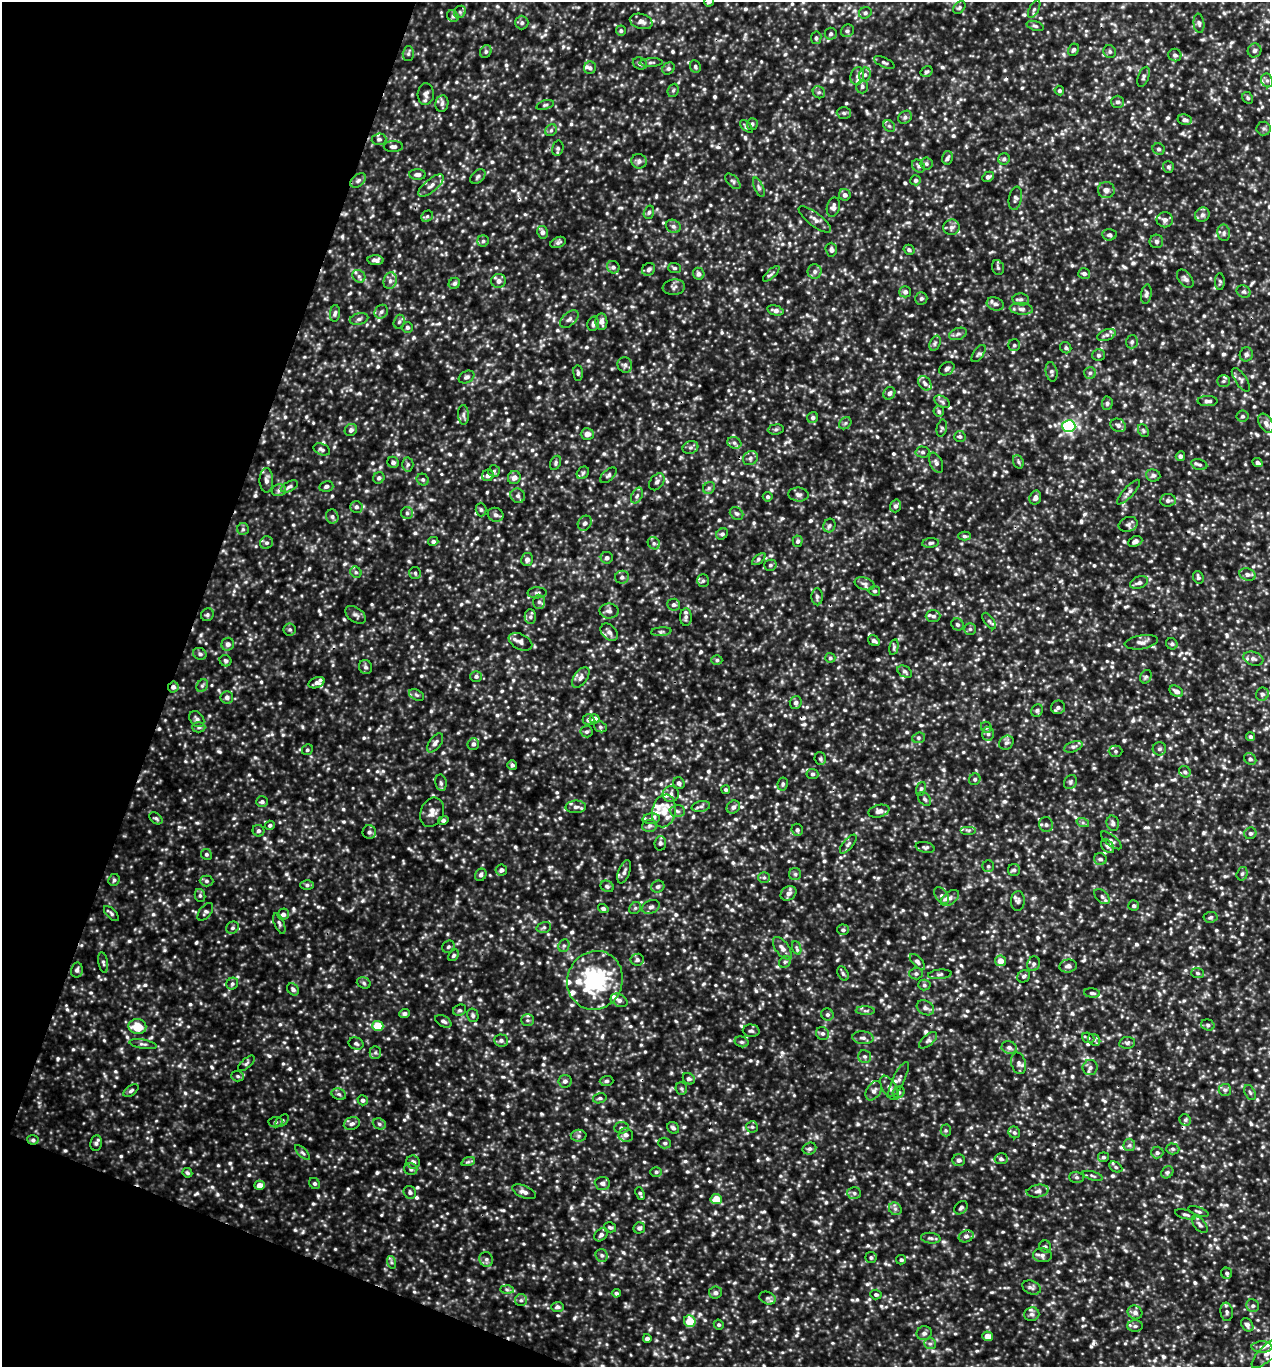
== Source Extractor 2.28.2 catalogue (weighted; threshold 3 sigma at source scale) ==
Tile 9 of 4 x 4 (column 1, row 3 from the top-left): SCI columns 137-1404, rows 1370-2734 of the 5501 x 5492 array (HDU 1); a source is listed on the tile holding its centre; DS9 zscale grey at full resolution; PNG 1272 x 1369 px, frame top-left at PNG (2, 2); each listed source drawn as its Kron ellipse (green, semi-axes under 4 px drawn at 4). Shown black and unused: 18% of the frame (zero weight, under 3 of 5 exposures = <1% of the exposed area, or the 3 px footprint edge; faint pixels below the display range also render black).
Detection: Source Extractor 2.28.2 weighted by HDU 2 'WHT'; one run over the whole footprint, this tile lists its part. Background 0.215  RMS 0.046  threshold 0.207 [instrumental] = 3 sigma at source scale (4.5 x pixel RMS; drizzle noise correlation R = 1.50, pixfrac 1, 0.05/0.05 arcsec/px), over >= 5 px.
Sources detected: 1372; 1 cosmic-ray / hot-pixel residue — neither listed nor drawn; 34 inside a brighter listed object's ellipse — not listed separately; of the other 1337, all 500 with FLUX_AUTO >= 9.05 (the completeness limit of this list) listed and drawn (837 fainter detections not listed), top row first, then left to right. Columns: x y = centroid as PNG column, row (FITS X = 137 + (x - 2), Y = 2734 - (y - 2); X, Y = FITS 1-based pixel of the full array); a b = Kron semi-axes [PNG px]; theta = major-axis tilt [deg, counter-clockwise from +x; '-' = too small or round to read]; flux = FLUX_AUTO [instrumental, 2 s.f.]
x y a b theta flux
709 2 5 5 - 9.7
959 7 7 5 49 9.7
1034 9 10 5 63 11
460 12 6 5 - 10
865 13 6 5 - 12
453 16 6 5 - 10
641 21 11 7 -16 25
522 23 7 6 - 13
1199 23 10 5 -84 12
1035 26 9 4 -18 10
621 31 5 5 - 9.5
847 31 7 6 - 11
831 34 6 6 - 11
816 38 6 5 - 11
1073 50 6 5 - 13
1254 50 7 6 - 15
486 51 6 5 - 11
1110 52 6 6 - 11
408 54 7 5 88 10
1175 55 6 6 - 14
651 62 11 4 3 10
884 62 11 4 -25 11
640 63 7 5 -25 15
695 66 6 5 - 9.1
590 68 6 6 - 13
668 68 7 5 42 11
927 72 6 5 - 9.7
865 75 7 5 69 14
857 76 9 6 75 20
1144 77 10 5 70 12
1267 80 7 5 -67 13
862 87 6 6 - 11
673 90 7 5 67 9.1
1059 91 5 4 - 10
819 92 6 5 - 9.6
426 94 11 8 87 20
1248 98 6 5 - 9.9
1117 102 6 6 - 12
442 103 8 6 81 17
545 105 9 4 18 9.3
844 113 7 5 -2 9.9
905 117 7 6 - 13
1185 120 7 5 -12 16
752 124 6 5 - 9.7
746 126 8 4 -47 9.8
889 126 6 5 - 9.4
1264 128 7 7 - 11
551 130 6 5 - 9.8
379 139 7 5 7 11
393 147 9 5 -1 15
558 148 8 5 77 11
1159 149 6 5 - 11
948 158 7 5 76 12
1004 159 5 5 - 9.2
639 161 8 7 - 17
926 164 6 6 - 9.7
918 166 7 5 -45 11
1168 167 6 5 - 9.8
418 174 8 5 -1 18
478 176 9 6 42 12
988 177 6 4 29 14
358 180 9 6 38 14
916 180 5 5 - 11
733 181 9 5 -45 12
431 185 15 6 39 27
759 187 10 4 -67 12
1106 190 8 8 - 23
845 195 6 5 - 17
1015 198 12 6 79 14
833 207 10 6 75 20
649 212 7 5 74 9.3
1202 215 7 6 - 18
427 216 6 5 - 9.1
815 219 20 6 -38 28
1165 220 8 7 - 20
673 226 8 6 -26 16
951 227 8 7 - 17
542 232 6 5 - 17
1224 233 8 6 -82 15
1109 235 7 5 -4 11
483 241 6 5 - 9.6
1156 241 7 6 - 15
558 242 8 5 22 12
831 250 7 6 - 15
909 250 5 4 - 9.9
376 260 8 5 -3 17
613 267 6 6 - 14
675 268 6 5 - 9.5
998 268 8 5 -73 9.9
649 269 7 6 - 13
815 272 7 7 - 16
699 274 6 5 - 17
771 274 10 3 43 10
1084 274 6 5 - 13
359 276 7 5 -44 13
1185 279 10 6 -51 17
390 281 8 6 76 18
499 281 7 7 - 24
1220 282 8 4 90 9.1
454 283 6 5 - 11
674 287 11 7 8 17
1244 291 7 6 - 11
905 292 5 5 - 17
1146 294 9 5 80 13
921 298 6 6 - 10
1021 299 8 6 -3 14
995 304 9 6 -19 15
1021 309 12 6 -5 19
775 310 8 5 -16 20
381 312 7 6 - 13
335 313 8 5 82 12
359 319 9 5 15 13
569 319 11 6 42 17
399 322 7 5 72 10
601 322 8 6 -87 26
593 324 7 5 74 16
407 327 5 5 - 10
958 334 9 5 21 14
1106 335 9 5 22 16
1132 342 7 6 - 11
935 343 8 5 66 11
1014 345 6 6 - 9.6
1066 348 6 5 - 9.9
979 353 10 5 54 12
1246 354 7 6 - 15
1099 355 6 6 - 9.3
625 365 8 7 - 15
947 369 8 6 35 14
1051 372 10 5 -79 12
578 373 7 5 -84 11
1090 373 6 6 - 10
467 377 8 6 27 14
1241 380 14 5 -56 17
1223 381 6 5 - 11
925 383 8 6 -51 16
889 393 6 5 - 16
1207 401 10 5 0 17
942 402 8 5 -31 12
1107 403 7 5 86 11
939 411 5 5 - 9.4
463 415 10 5 -86 13
1243 416 6 5 - 11
813 418 6 5 - 13
845 423 7 5 46 10
1266 423 10 6 -59 19
1118 425 8 6 -29 17
1069 426 6 6 - 860
942 428 8 5 78 9.2
776 429 8 5 7 10
351 430 6 5 - 15
1143 431 7 5 -60 9.4
587 434 6 6 - 30
960 436 5 5 - 10
734 443 7 5 -22 13
690 447 8 6 17 13
322 449 9 5 -24 12
922 452 7 5 -1 11
1180 456 5 4 - 12
750 458 8 6 38 15
393 462 6 5 - 15
1018 462 7 5 -69 9.4
556 463 7 5 65 9.3
936 463 11 6 -66 15
1257 463 5 4 - 13
408 464 7 5 87 11
1199 465 8 5 -12 13
494 471 6 6 - 9.3
583 473 7 5 46 9.1
488 475 6 5 - 24
608 475 10 5 42 11
1153 475 7 6 - 12
514 477 6 6 - 25
379 478 6 5 - 13
266 480 12 7 -90 22
423 480 6 5 - 10
657 482 9 6 52 15
289 486 9 5 27 12
326 486 7 5 14 13
709 488 6 5 - 10
279 490 7 6 - 14
1129 492 16 5 47 21
798 494 10 7 -7 17
518 496 7 6 - 14
637 496 8 5 63 12
768 497 5 4 - 10
1035 498 7 5 72 19
1168 500 7 6 - 15
896 506 6 5 - 14
356 507 6 6 - 13
481 510 7 5 -87 11
407 513 6 6 - 11
737 513 7 5 -41 12
496 515 8 6 -24 15
332 516 7 6 - 13
585 523 8 6 53 17
1128 524 10 7 20 16
829 526 7 6 - 12
243 529 6 6 - 9.9
722 534 6 5 - 11
965 536 6 4 -2 9.7
433 541 5 4 - 11
798 541 5 5 - 12
1135 541 7 5 22 17
266 543 7 6 - 13
654 543 6 5 - 12
930 543 8 4 6 12
607 558 6 6 - 14
759 559 8 4 37 9.9
527 560 6 6 - 20
770 565 6 5 - 10
356 572 6 5 - 9.2
415 573 6 6 - 9.3
1248 574 8 6 -19 18
622 577 7 6 - 14
1198 577 6 5 - 10
703 581 6 5 - 10
1139 583 9 6 21 17
865 584 10 6 -16 18
875 591 5 5 - 9.1
537 593 9 5 1 13
817 597 8 5 -88 14
539 602 7 6 - 15
674 605 6 6 - 15
609 611 9 7 -2 19
207 615 7 6 - 10
356 615 11 7 -35 17
933 616 7 6 - 14
530 617 7 5 -90 12
686 617 9 6 90 14
989 621 9 4 -55 10
957 624 6 5 - 9.7
290 629 6 6 - 10
970 629 6 6 - 9.4
609 632 10 7 -44 22
661 632 10 4 5 10
874 641 6 5 - 13
520 642 12 7 -27 21
1141 642 17 7 9 24
228 644 6 6 - 19
1172 644 6 5 - 10
894 647 8 4 77 9.2
200 654 7 5 -25 12
830 658 5 5 - 9.1
1253 659 10 6 -17 17
717 660 5 4 - 9.2
225 661 6 5 - 10
366 667 7 6 - 14
905 672 8 5 -30 12
476 676 6 5 - 12
581 677 12 6 53 24
1146 677 7 5 65 10
316 683 8 5 21 17
202 686 7 5 54 10
173 687 6 5 - 17
1176 691 7 5 -32 22
1262 694 6 6 - 14
416 695 8 5 -27 9.9
227 697 6 6 - 14
796 702 6 6 - 18
1058 707 7 7 - 13
1037 711 6 5 - 9.4
197 719 9 6 -52 16
595 719 5 4 - 35
588 720 6 5 - 15
199 727 7 5 -1 10
600 727 6 5 - 9
986 727 6 5 - 9.6
586 732 6 5 - 11
988 734 7 6 - 13
1250 737 4 4 - 9.4
919 738 6 5 - 9.5
435 743 11 5 54 19
1006 743 8 6 40 14
473 744 6 6 - 16
1073 747 10 5 20 14
1159 749 7 6 - 12
307 750 6 5 - 9.2
1115 751 7 5 -1 10
820 759 6 5 - 9.1
1250 759 6 5 - 12
512 765 5 5 - 11
1185 772 6 5 - 11
812 774 6 5 - 11
975 779 6 5 - 9.5
1070 782 7 6 - 11
441 783 8 5 -80 12
679 783 6 5 - 14
783 784 6 5 - 9.7
921 789 7 4 75 9.1
726 790 4 4 - 9.1
671 794 8 8 - 18
925 799 8 5 -52 11
262 802 6 5 - 13
701 806 9 5 10 14
576 807 10 6 1 19
733 807 7 6 - 15
664 811 16 11 78 68
677 811 8 6 -2 13
879 811 10 6 14 25
432 812 15 11 68 38
156 818 7 5 -38 9.4
651 819 8 5 6 12
443 820 5 4 - 10
1083 823 6 4 -19 9.8
1113 823 8 6 -77 14
270 825 5 4 - 10
1046 825 7 6 - 15
649 826 7 6 - 13
797 830 6 5 - 13
969 830 8 4 0 9.8
258 831 6 5 - 13
369 832 7 6 - 17
1250 833 6 5 - 12
1111 840 12 5 -39 15
660 843 7 6 - 12
848 844 11 5 50 13
1108 846 8 5 -51 14
925 847 10 5 -13 11
206 854 6 5 - 10
1100 859 6 6 - 13
988 866 6 6 - 9.8
501 870 6 5 - 16
1014 870 6 6 - 11
624 872 12 5 71 18
795 874 6 6 - 9.5
1242 874 7 5 73 10
481 875 6 5 - 12
764 877 6 5 - 9.3
114 880 6 5 - 9.4
206 881 7 5 -2 11
307 885 6 5 - 12
607 886 7 5 -26 10
658 887 7 5 26 12
788 893 8 7 - 22
200 895 6 5 - 10
942 895 9 6 -54 14
1102 897 9 6 -44 14
950 898 10 6 36 19
1018 901 10 6 86 12
1134 906 5 5 - 10
651 907 9 6 21 17
603 908 5 4 - 11
635 908 6 5 - 9.5
205 912 10 6 52 12
111 914 9 4 -46 10
283 914 6 5 - 17
1210 917 7 5 5 9.9
279 924 11 5 -68 12
544 927 7 5 18 10
232 928 6 6 - 12
843 930 6 5 - 11
564 946 6 5 - 9.5
448 947 6 5 - 9.9
782 948 13 6 -54 28
797 948 7 4 -71 9.3
453 955 6 4 52 9.4
637 960 6 6 - 12
1001 961 5 5 - 44
103 962 10 4 -79 12
785 962 6 5 - 9.2
917 962 10 5 -46 13
1033 964 7 6 - 13
1068 966 9 6 7 19
77 970 7 6 - 14
1198 973 6 5 - 9
843 974 7 5 -63 9.4
916 974 6 6 - 12
940 974 12 4 5 12
1024 976 7 5 42 10
595 980 30 27 68 500
364 983 7 5 -19 10
232 984 6 5 - 10
924 985 6 5 - 9.7
293 989 6 5 - 15
1092 993 8 4 -5 11
619 1000 9 6 -27 16
925 1008 9 7 -30 18
460 1010 7 5 26 10
865 1011 9 4 -2 9.9
404 1013 5 4 - 13
827 1014 6 6 - 12
473 1015 7 5 -76 11
527 1020 6 5 - 10
443 1021 9 5 -31 15
1208 1025 7 5 -17 11
378 1026 5 5 - 140
137 1027 9 7 -10 97
751 1031 8 6 -5 13
822 1033 7 6 - 14
863 1038 11 6 -4 18
1088 1038 6 5 - 9.2
501 1040 7 6 - 14
928 1040 11 5 40 14
1094 1040 6 5 - 11
742 1042 7 5 -15 10
356 1043 7 6 - 13
1127 1043 8 6 9 11
143 1044 14 4 -10 14
1009 1047 7 6 - 17
375 1053 6 5 - 9.6
865 1056 6 6 - 12
246 1063 10 5 41 11
1019 1063 11 7 -74 19
1090 1067 7 7 - 17
238 1076 6 5 - 10
689 1079 6 5 - 11
899 1079 19 6 64 26
565 1081 6 6 - 16
606 1081 7 5 1 9.8
890 1088 14 7 -58 26
681 1089 6 5 - 9.3
1225 1090 6 6 - 13
131 1091 8 5 34 11
874 1091 10 7 56 20
899 1092 6 5 - 11
1250 1092 8 5 -62 10
339 1094 7 5 -21 11
600 1098 7 5 14 9.4
363 1100 5 5 - 13
1185 1120 6 5 - 9.5
282 1121 8 5 41 10
275 1122 7 5 4 9.6
352 1124 8 6 17 15
379 1124 7 5 -23 11
752 1127 6 5 - 9.1
621 1128 7 5 4 11
673 1128 6 5 - 13
946 1130 6 5 - 9.2
1014 1132 6 5 - 10
626 1135 7 7 - 17
579 1136 8 6 0 13
33 1140 5 5 - 11
96 1143 8 5 81 11
665 1143 6 5 - 9.3
1129 1145 6 6 - 11
809 1149 7 5 22 14
1173 1149 6 5 - 9.4
303 1153 10 4 -45 10
1157 1153 6 6 - 12
1103 1157 5 5 - 9.4
1001 1159 6 5 - 14
959 1160 6 6 - 16
413 1162 7 6 - 19
468 1162 7 4 18 9.5
1116 1167 7 5 -28 10
411 1169 7 6 - 12
656 1172 6 5 - 9.3
1167 1172 6 5 - 10
187 1173 5 4 - 9.3
1093 1176 10 4 -16 11
1077 1177 7 5 -1 9.5
315 1183 6 5 - 10
602 1183 7 6 - 16
260 1185 5 4 - 40
1038 1191 11 6 10 19
410 1192 6 6 - 14
524 1192 12 6 -23 21
854 1193 7 6 - 12
640 1194 6 4 -68 9.3
716 1199 6 5 - 75
961 1208 7 6 - 11
895 1209 7 5 -45 12
1198 1211 11 4 -19 9.7
1185 1214 11 4 -15 11
1200 1225 10 5 -49 16
610 1227 6 5 - 10
639 1228 6 5 - 14
601 1235 7 5 45 15
966 1236 7 5 20 17
931 1238 10 5 -6 12
1045 1247 6 5 - 9.8
602 1255 6 6 - 12
1042 1255 9 7 -6 18
871 1257 5 5 - 9.6
486 1259 7 6 - 14
901 1260 5 4 - 9.5
391 1262 6 4 -72 9.2
1227 1273 6 5 - 10
1032 1288 9 6 -23 16
507 1289 6 4 -2 10
616 1293 4 4 - 9.9
715 1293 6 6 - 15
876 1294 5 5 - 9.9
767 1298 8 6 -20 14
521 1300 6 6 - 11
1253 1306 6 6 - 13
557 1307 6 5 - 13
1135 1312 7 6 - 19
1227 1312 9 6 -84 15
1032 1314 7 7 - 16
690 1321 6 5 - 96
719 1325 5 4 - 9.1
1247 1325 7 5 -52 16
1135 1326 8 5 0 12
924 1333 7 7 - 17
987 1336 5 4 - 40
647 1338 4 4 - 15
930 1344 6 5 - 11
1262 1347 10 5 -1 19
1267 1353 20 7 44 45
Overlapping masked pixels (flux is a lower limit): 2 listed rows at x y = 173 687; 33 1140
Isophote crosses this tile's border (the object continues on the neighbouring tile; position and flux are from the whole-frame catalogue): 2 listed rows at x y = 709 2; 1267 1353
Unlisted compact peaks at least as high as the median listed source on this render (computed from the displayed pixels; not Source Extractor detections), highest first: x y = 267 591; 718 147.